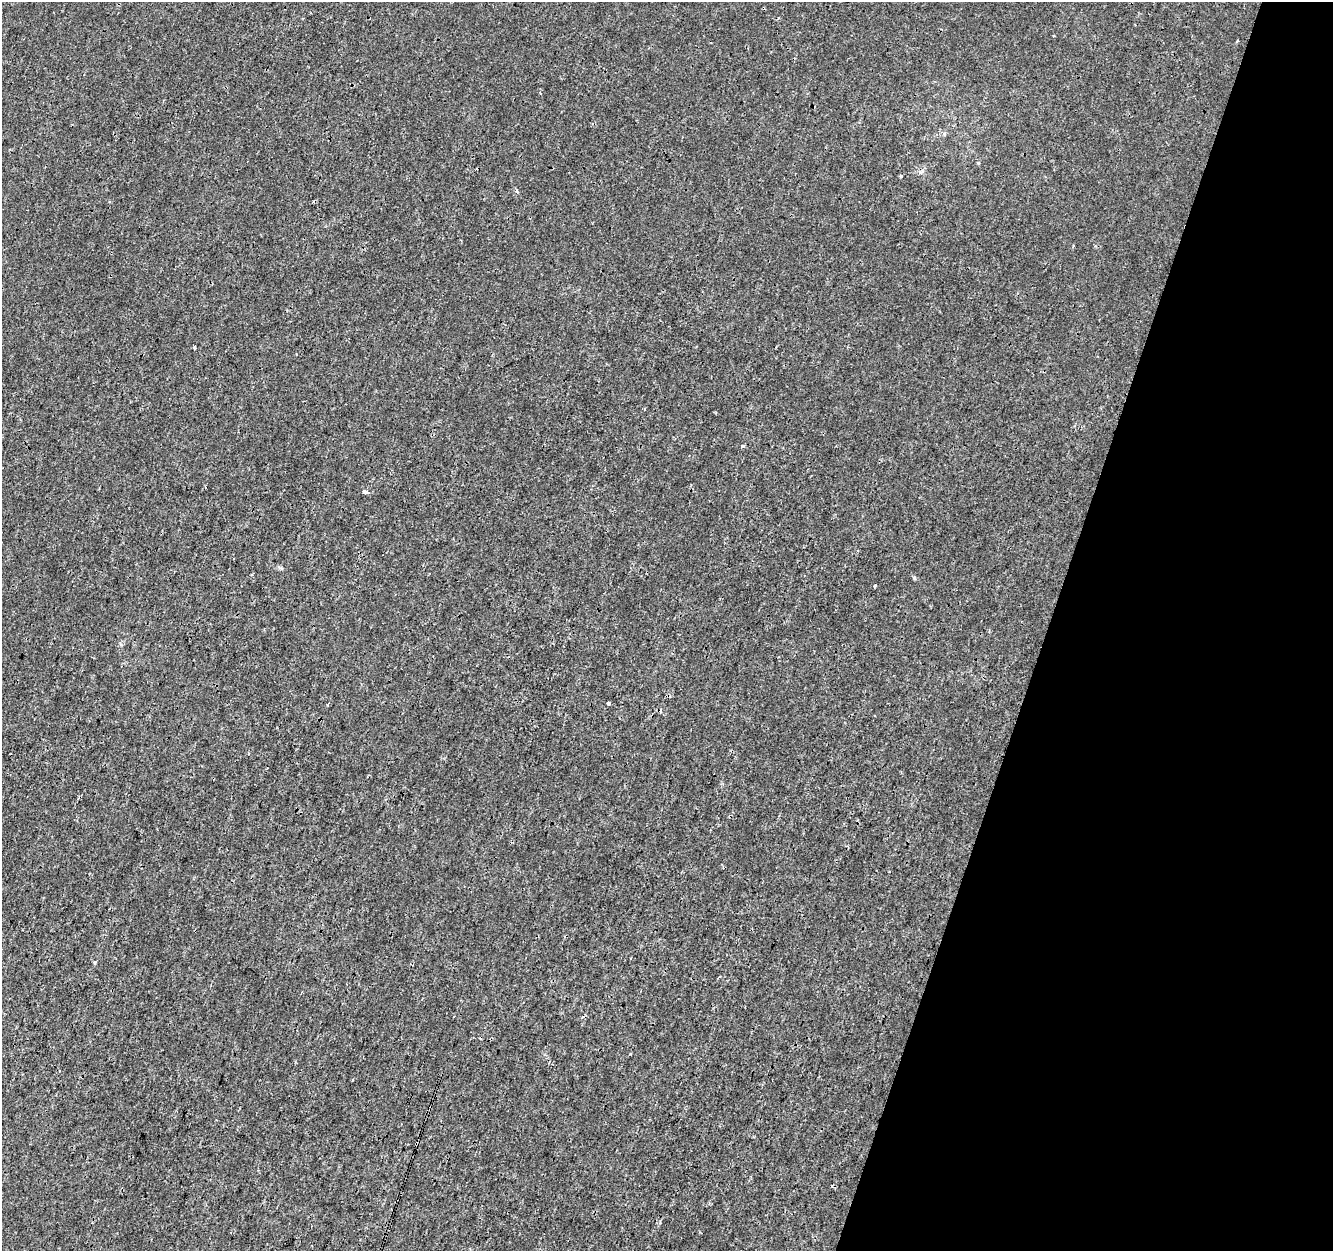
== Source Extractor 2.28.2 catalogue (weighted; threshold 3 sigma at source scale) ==
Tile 8 of 4 x 4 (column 4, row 2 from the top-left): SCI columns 3995-5325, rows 2718-3966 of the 5333 x 5498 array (HDU 1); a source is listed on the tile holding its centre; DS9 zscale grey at full resolution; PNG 1335 x 1253 px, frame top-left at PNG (2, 2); no overlay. Shown black and unused: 21% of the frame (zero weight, under 3 of 4 exposures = <1% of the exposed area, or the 3 px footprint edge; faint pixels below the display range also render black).
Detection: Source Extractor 2.28.2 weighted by HDU 2 'WHT'; one run over the whole footprint, this tile lists its part. Background 7.81e-05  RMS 0.0014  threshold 0.00641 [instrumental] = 3 sigma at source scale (4.5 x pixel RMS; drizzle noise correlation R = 1.50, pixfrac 1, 0.0396/0.0396 arcsec/px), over >= 5 px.
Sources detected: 13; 1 cosmic-ray / hot-pixel residue — not listed; the other 12 listed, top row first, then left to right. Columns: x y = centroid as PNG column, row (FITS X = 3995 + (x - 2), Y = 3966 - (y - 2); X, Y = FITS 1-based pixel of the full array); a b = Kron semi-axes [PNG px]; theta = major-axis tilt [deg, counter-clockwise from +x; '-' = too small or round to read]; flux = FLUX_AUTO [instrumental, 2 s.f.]
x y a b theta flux
1237 41 3 2 - 0.13
944 134 5 3 - 0.19
900 176 4 3 - 0.17
517 191 6 4 -76 0.27
1073 246 5 3 - 0.12
194 348 3 2 - 0.24
296 354 3 2 - 0.088
742 446 5 4 - 0.22
365 492 4 3 - 14
875 586 3 3 - 0.67
609 703 3 3 - 6.1
95 962 5 4 - 0.16
Unlisted compact peaks at least as high as the median listed source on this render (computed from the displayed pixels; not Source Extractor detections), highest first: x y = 914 578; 978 163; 630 1054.